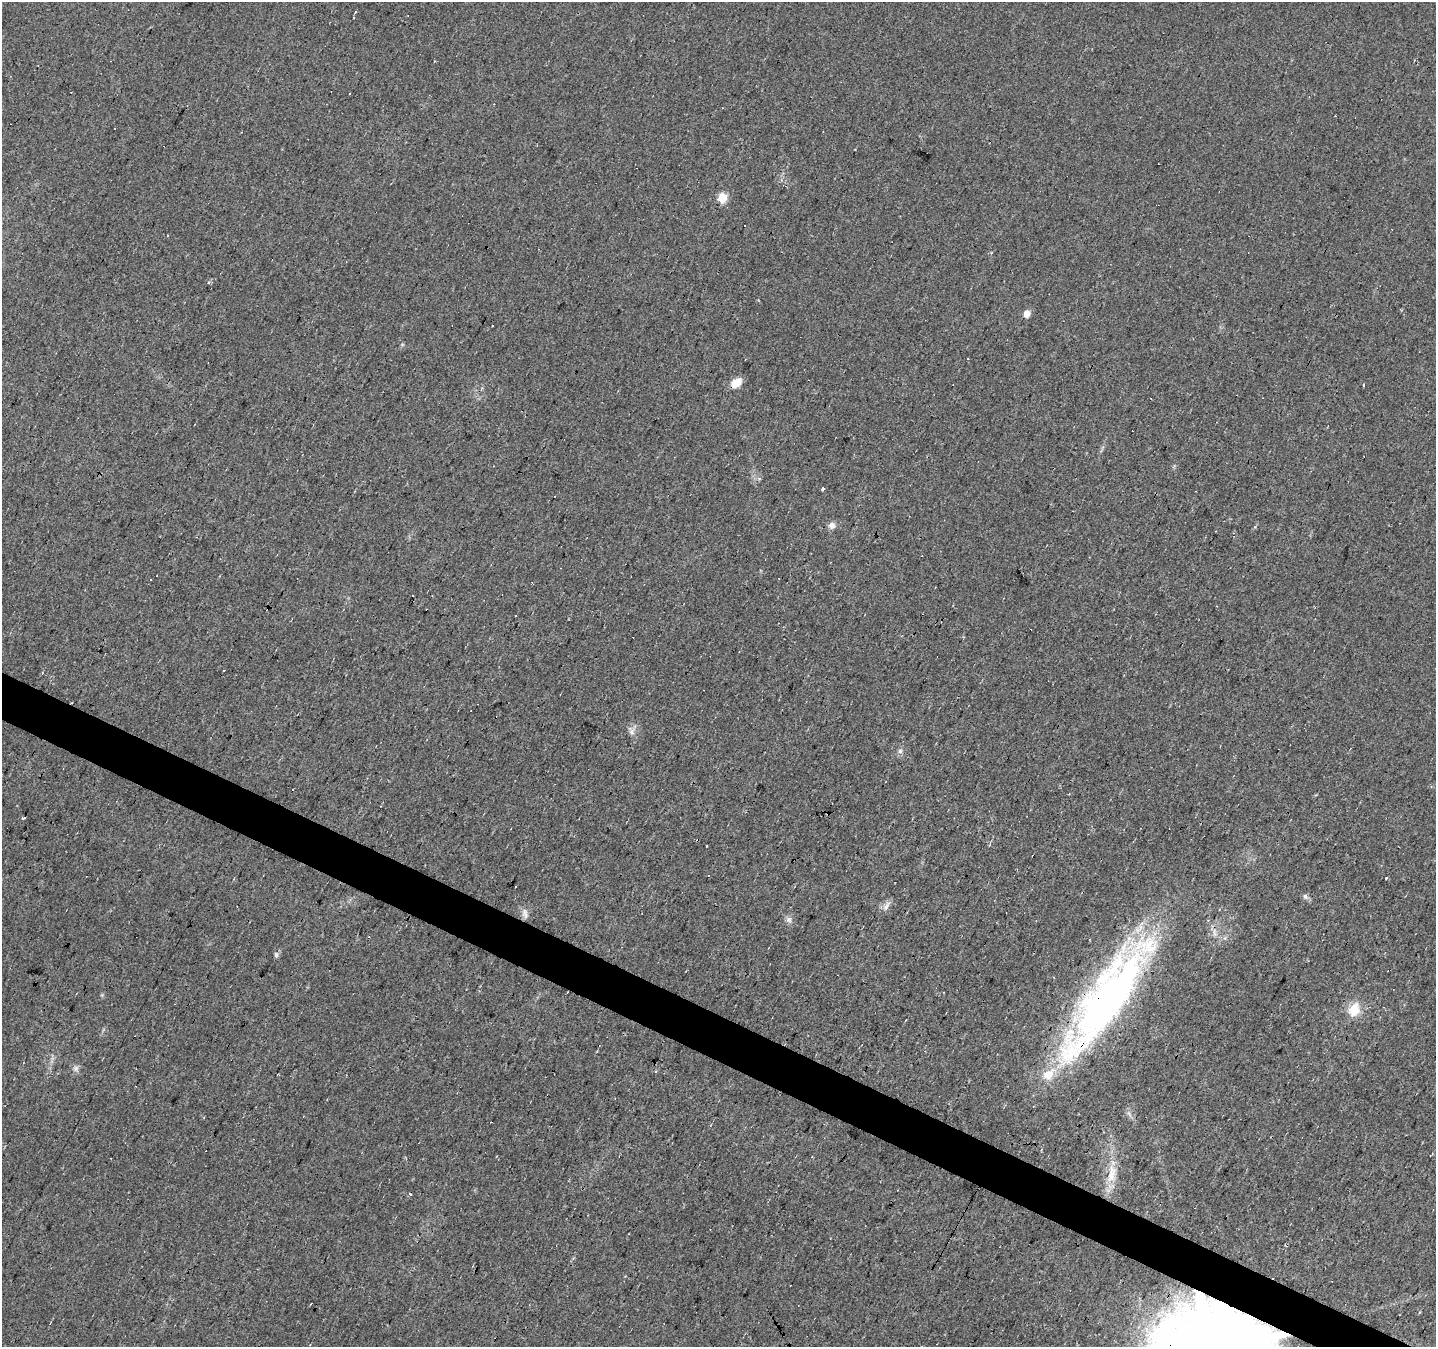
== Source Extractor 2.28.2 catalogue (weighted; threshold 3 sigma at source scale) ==
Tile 6 of 4 x 4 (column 2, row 2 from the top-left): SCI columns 1438-2871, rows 2953-4297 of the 5738 x 5839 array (HDU 1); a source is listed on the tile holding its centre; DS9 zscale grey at full resolution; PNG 1438 x 1349 px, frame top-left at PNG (2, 2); no overlay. Shown black and unused: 3% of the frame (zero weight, under 2 of 3 exposures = <1% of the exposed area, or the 3 px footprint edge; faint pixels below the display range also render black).
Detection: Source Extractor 2.28.2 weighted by HDU 2 'WHT'; one run over the whole footprint, this tile lists its part. Background 0.0226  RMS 0.0061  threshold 0.0275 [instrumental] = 3 sigma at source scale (4.5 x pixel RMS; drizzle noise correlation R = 1.50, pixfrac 1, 0.0396/0.0396 arcsec/px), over >= 5 px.
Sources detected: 48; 1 inside a brighter object's white glare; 19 cosmic-ray / hot-pixel residue — not listed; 1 inside a brighter listed object's ellipse — not listed separately; the other 27 listed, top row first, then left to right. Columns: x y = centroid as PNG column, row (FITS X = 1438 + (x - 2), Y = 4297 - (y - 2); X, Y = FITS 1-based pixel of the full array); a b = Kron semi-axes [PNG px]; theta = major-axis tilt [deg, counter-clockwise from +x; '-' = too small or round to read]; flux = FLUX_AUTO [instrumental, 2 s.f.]
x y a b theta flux
355 12 3 3 - 1.3
435 61 3 2 - 0.54
349 94 3 2 - 0.94
722 197 5 5 - 21
1027 314 5 4 - 8.3
736 383 11 8 38 8.9
1363 385 3 3 - 1.9
759 479 6 4 19 0.86
823 489 3 3 - 4.7
554 496 3 2 - 0.75
832 525 9 9 - 2.9
631 731 13 6 -66 3
900 751 6 6 - 1.6
293 790 2 2 - 0.76
24 818 4 3 - 1.7
1386 877 3 3 - 2.3
1305 897 7 6 - 1.7
886 906 17 6 58 2.9
525 913 15 7 -76 3.3
789 919 9 7 44 2.2
276 955 8 5 -75 1.3
1106 999 147 36 55 310
1354 1010 19 14 66 11
23 1063 3 2 - 0.45
76 1068 10 6 72 2
1112 1175 28 11 73 12
410 1194 3 2 - 1.4
Overlapping masked pixels (flux is a lower limit): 2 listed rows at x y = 736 383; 1106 999